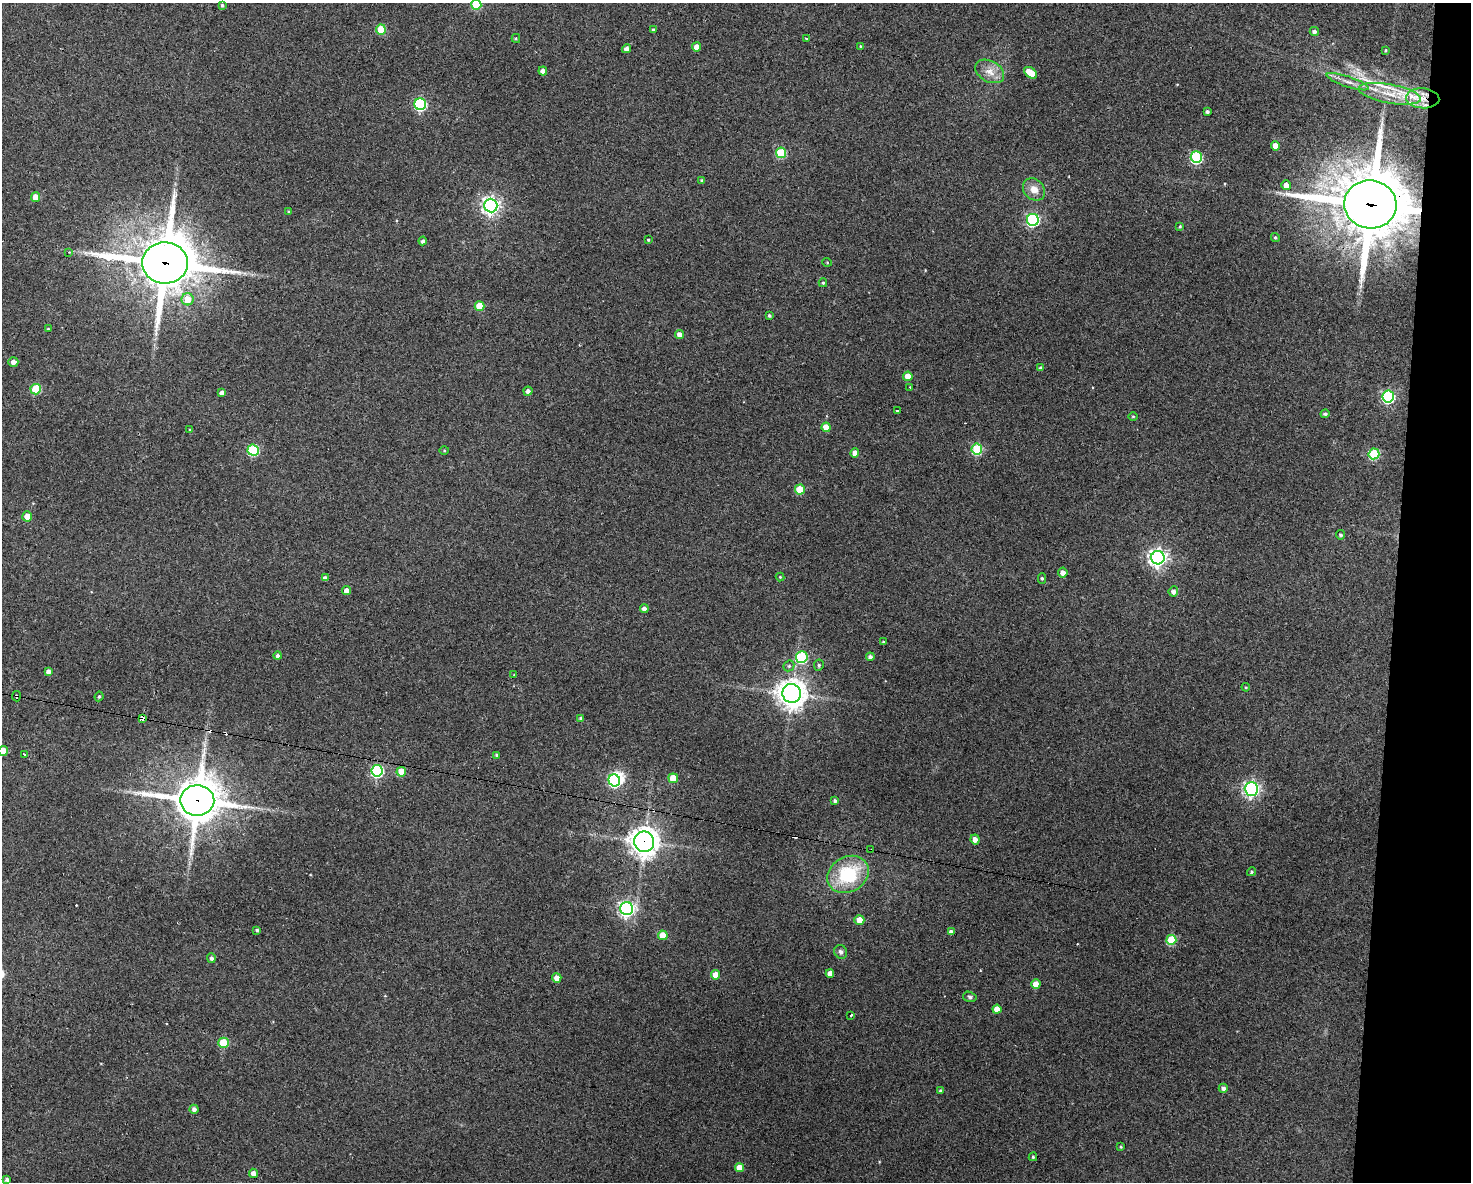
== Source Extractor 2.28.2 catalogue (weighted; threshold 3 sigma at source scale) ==
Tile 6 of 3 x 4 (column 3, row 2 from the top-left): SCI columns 3047-4515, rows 2361-3540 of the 4742 x 4720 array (HDU 1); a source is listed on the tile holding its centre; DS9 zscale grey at full resolution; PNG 1473 x 1184 px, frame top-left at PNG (2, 3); each listed source drawn as its Kron ellipse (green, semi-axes under 4 px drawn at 4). Shown black and unused: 5% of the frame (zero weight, under 3 of 4 exposures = <1% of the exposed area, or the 3 px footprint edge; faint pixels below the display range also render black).
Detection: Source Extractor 2.28.2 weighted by HDU 2 'WHT'; one run over the whole footprint, this tile lists its part. Background 0.125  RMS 0.0065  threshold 0.0292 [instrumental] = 3 sigma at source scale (4.5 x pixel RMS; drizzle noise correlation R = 1.50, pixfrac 1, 0.05/0.05 arcsec/px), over >= 5 px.
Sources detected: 134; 1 inside a brighter object's white glare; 6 cosmic-ray / hot-pixel residue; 1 long thin detection or spike segment (spike, bleed or trail) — neither listed nor drawn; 1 inside a brighter listed object's ellipse — not listed separately; the other 125 listed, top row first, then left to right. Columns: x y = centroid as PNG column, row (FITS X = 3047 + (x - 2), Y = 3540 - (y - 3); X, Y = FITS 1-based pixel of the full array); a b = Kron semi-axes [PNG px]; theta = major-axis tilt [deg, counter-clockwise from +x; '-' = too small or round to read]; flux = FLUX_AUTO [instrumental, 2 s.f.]
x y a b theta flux
222 5 4 3 - 0.96
476 5 5 5 - 34
381 29 5 5 - 22
653 30 4 3 - 1.7
1314 31 4 4 - 2.1
516 38 4 4 - 0.76
807 39 3 3 - 0.66
861 46 4 3 - 0.59
696 47 4 4 - 4.5
627 49 4 4 - 3.3
1386 50 4 4 - 0.68
543 71 4 4 - 4
990 71 15 10 -29 7.2
1031 73 7 4 -37 14
1348 82 22 5 -18 4.6
1390 94 31 9 -10 16
1423 98 17 10 -4 12
420 104 6 6 - 82
1207 112 3 3 - 1.5
1275 146 4 4 - 6.6
781 153 5 5 - 38
1196 157 6 5 - 73
702 180 4 4 - 1.3
1286 185 5 4 - 4.1
1034 189 12 10 -46 6.4
36 197 5 4 - 7.4
1370 204 26 24 -9 4300
491 205 7 6 - 270
289 212 3 3 - 0.86
1033 220 6 6 - 110
1180 226 4 3 - 0.77
1275 237 5 4 - 0.97
648 240 3 2 - 0.71
423 241 4 4 - 1.7
69 252 3 3 - 0.53
827 262 4 3 - 0.51
165 263 23 20 -1 3200
823 283 4 4 - 0.88
188 299 6 6 - 11
479 306 5 5 - 19
769 315 3 3 - 1.2
48 329 3 3 - 0.49
680 335 4 4 - 5
13 362 5 4 - 3.5
1041 368 4 4 - 2
908 376 4 4 - 9.1
910 387 2 2 - 0.4
36 389 5 5 - 30
528 391 4 4 - 2.3
222 392 4 4 - 2.6
1388 397 6 6 - 99
897 410 3 3 - 3.3
1325 414 4 3 - 1.5
1133 416 5 3 - 0.61
826 427 5 4 - 9.8
190 430 3 3 - 0.58
977 449 5 5 - 51
253 450 5 5 - 60
444 451 5 3 - 0.58
855 453 5 4 - 4.2
1374 454 5 5 - 46
800 490 5 5 - 21
27 516 5 5 - 7.2
1341 535 5 4 - 1.1
1158 558 7 6 - 300
1063 573 5 4 - 4.3
780 577 4 4 - 0.64
325 578 4 4 - 2.3
1042 578 5 4 - 1
347 591 4 4 - 5.3
1173 591 5 5 - 2.7
644 609 4 4 - 2.4
883 642 4 4 - 0.67
278 656 4 4 - 1.7
802 657 6 6 - 57
870 657 4 4 - 2.4
819 665 5 5 - 1.1
789 666 6 5 - 1.1
48 671 4 4 - 2.6
514 675 4 4 - 0.52
1246 687 4 3 - 0.58
792 693 9 9 - 770
16 696 5 2 - 0.98
99 696 5 3 - 0.87
142 718 4 3 - 8.4
581 719 4 3 - 1.6
3 751 5 5 - 9.2
24 754 3 3 - 3.2
497 755 4 3 - 1.2
377 771 6 6 - 90
401 772 5 5 - 13
673 778 5 4 - 12
614 780 6 5 - 77
1251 789 7 6 - 190
197 800 17 15 -1 2100
835 801 4 3 - 1.5
975 839 5 4 - 3.7
644 842 10 10 - 660
871 850 3 2 - 0.81
1251 872 5 4 - 1.1
848 874 21 17 30 44
627 909 6 6 - 210
859 920 5 5 - 7
257 930 4 4 - 0.96
951 932 4 4 - 2.7
663 935 5 5 - 12
1171 940 5 5 - 38
841 952 7 6 - 1.9
211 958 5 4 - 1.8
830 973 4 4 - 4.2
715 975 4 4 - 8.1
557 978 5 4 - 5.1
1036 984 4 4 - 8.1
970 997 7 5 -17 1.2
997 1009 4 4 - 7
851 1015 3 2 - 1.6
223 1043 5 5 - 27
1223 1088 5 4 - 2.3
940 1091 4 3 - 1.1
194 1109 4 4 - 2.2
1121 1147 4 4 - 0.92
1033 1157 4 3 - 0.96
739 1167 4 4 - 8.9
253 1173 4 4 - 4.6
7 1179 4 3 - 1.7
Overlapping masked pixels (flux is a lower limit): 8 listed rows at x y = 1423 98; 1370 204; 165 263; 16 696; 142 718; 197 800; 644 842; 871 850
Isophote crosses this tile's border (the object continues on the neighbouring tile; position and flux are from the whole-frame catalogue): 2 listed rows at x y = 476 5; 3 751